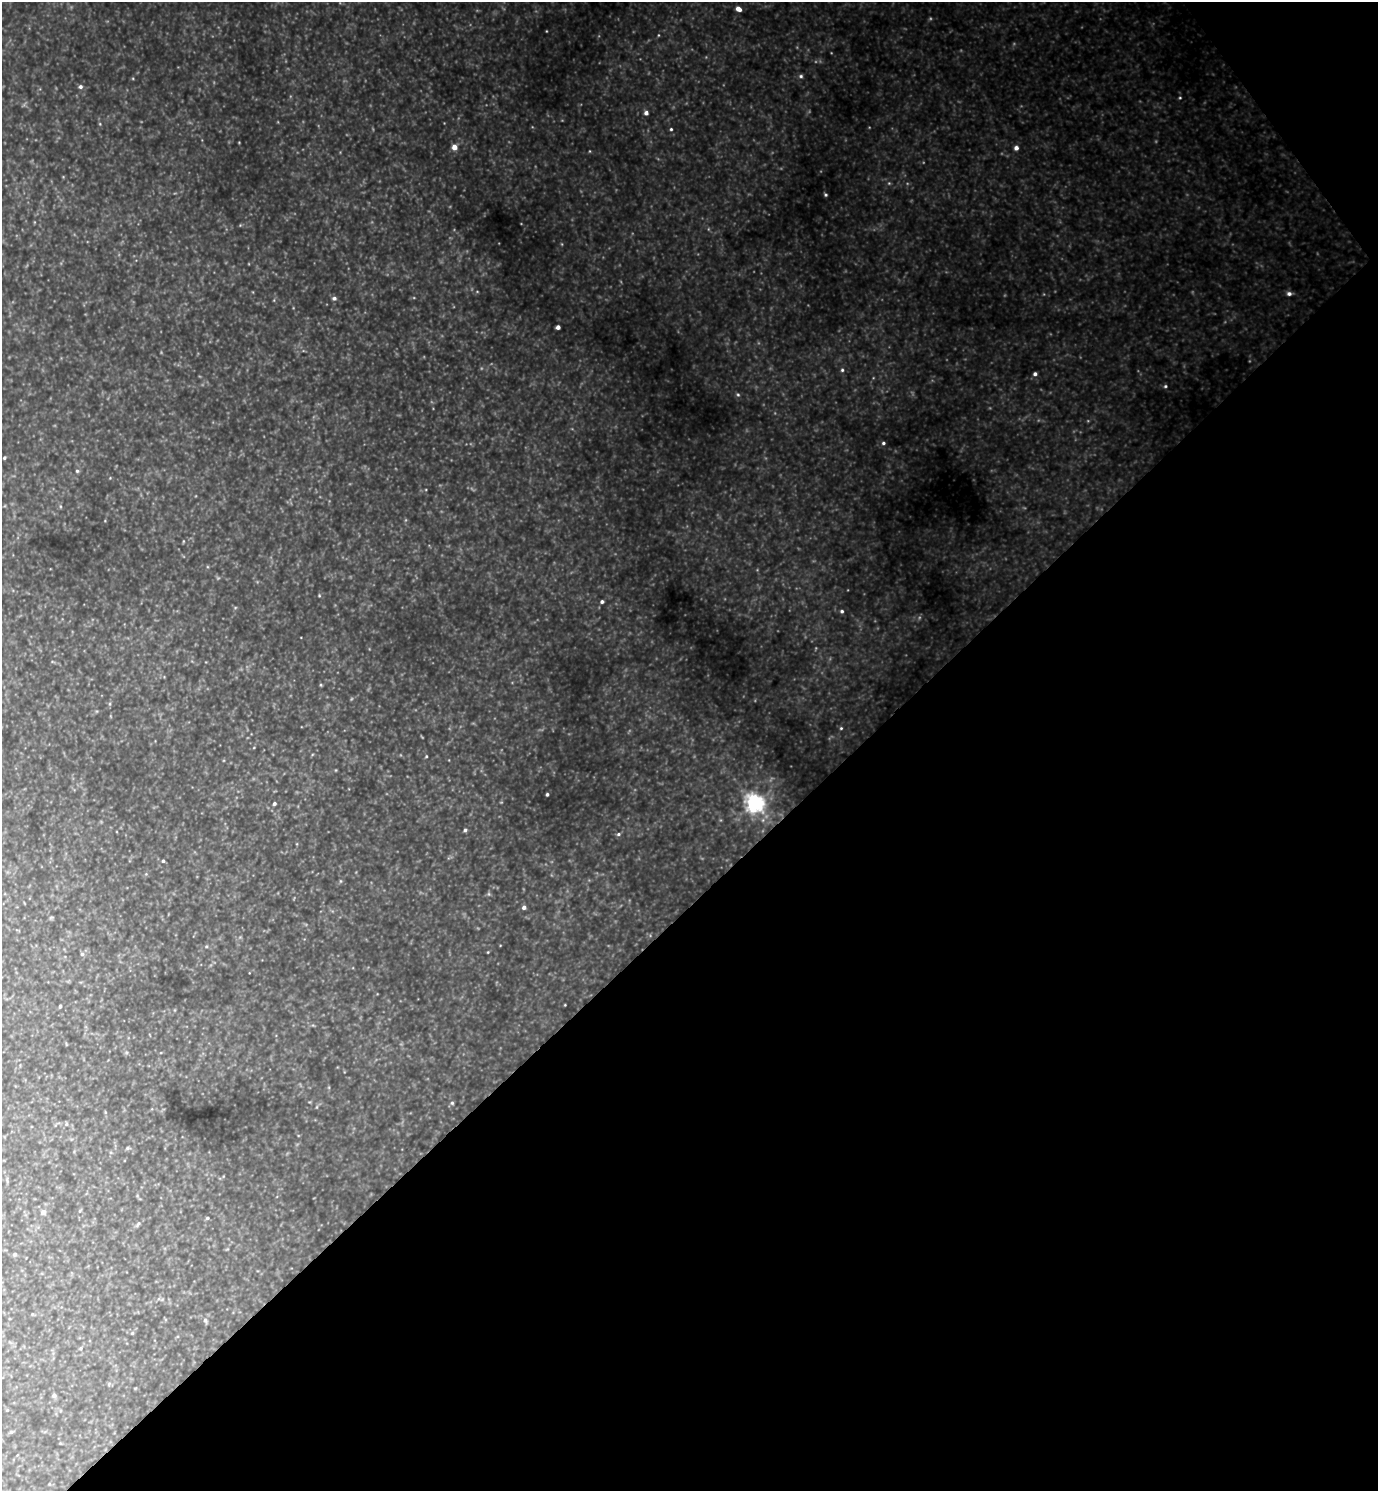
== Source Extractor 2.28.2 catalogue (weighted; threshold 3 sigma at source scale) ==
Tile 12 of 4 x 4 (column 4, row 3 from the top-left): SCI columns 4286-5661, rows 1495-2983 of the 5961 x 5964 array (HDU 1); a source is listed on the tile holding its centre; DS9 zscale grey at full resolution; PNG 1380 x 1493 px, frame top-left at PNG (2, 2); no overlay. Shown black and unused: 41% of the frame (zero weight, under 3 of 4 exposures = <1% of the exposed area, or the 3 px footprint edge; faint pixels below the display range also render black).
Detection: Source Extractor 2.28.2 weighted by HDU 2 'WHT'; one run over the whole footprint, this tile lists its part. Background 0.966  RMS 0.096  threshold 0.433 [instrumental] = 3 sigma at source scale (4.5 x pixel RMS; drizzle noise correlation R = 1.50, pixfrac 1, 0.05/0.05 arcsec/px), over >= 5 px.
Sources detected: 87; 8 too faint to see at this stretch — not listed; the other 79 listed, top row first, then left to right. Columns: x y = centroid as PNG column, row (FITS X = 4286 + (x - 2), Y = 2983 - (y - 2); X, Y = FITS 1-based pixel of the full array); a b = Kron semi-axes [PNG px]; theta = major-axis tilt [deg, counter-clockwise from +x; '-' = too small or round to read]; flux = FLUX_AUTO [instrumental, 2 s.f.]
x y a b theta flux
738 9 6 4 -27 80
546 31 3 2 - 6.1
658 35 5 3 - 9
801 76 6 5 - 21
80 87 6 5 - 26
1180 98 5 4 - 12
646 113 5 5 - 39
100 124 5 3 - 11
671 129 4 3 - 14
239 142 3 2 - 6.1
454 147 5 4 - 100
1016 148 5 4 - 44
590 151 5 3 - 7.5
825 195 4 3 - 14
240 225 4 4 - 9.1
477 291 5 3 - 7.6
1289 294 7 5 1 36
334 298 5 5 - 28
558 327 4 4 - 50
842 370 5 5 - 17
1035 374 5 4 - 28
1165 386 5 5 - 16
738 394 6 5 - 17
883 443 5 5 - 21
4 458 3 3 - 15
77 471 5 5 - 18
110 478 4 4 - 8.1
60 506 6 3 -72 12
105 521 3 3 - 6.4
183 541 5 3 - 8.7
319 595 4 4 - 10
602 602 4 4 - 27
235 608 6 4 1 12
842 611 4 4 - 19
321 685 5 4 - 9.8
110 704 6 4 89 14
841 728 4 4 - 13
254 747 4 3 - 7.6
426 756 4 3 - 11
336 770 5 3 - 7.2
547 794 3 3 - 19
274 803 4 3 - 21
755 803 10 7 -53 4900
465 830 4 4 - 20
618 834 6 5 - 19
163 861 5 4 - 19
146 874 5 5 - 12
340 881 6 4 -90 12
489 894 6 5 - 16
524 907 4 4 - 35
51 918 7 4 29 13
206 946 5 4 - 14
488 952 4 3 - 7.9
82 954 5 5 - 22
565 1005 3 2 - 6.9
60 1006 4 3 - 20
175 1010 6 4 89 10
161 1052 5 3 - 8.7
329 1087 5 3 - 9.7
309 1102 4 4 - 8.4
452 1103 6 5 - 18
317 1107 6 4 88 11
66 1124 6 5 - 18
127 1148 6 5 - 15
7 1180 11 2 90 15
80 1210 5 3 - 9.7
43 1212 5 5 - 48
207 1218 4 4 - 16
138 1224 11 5 50 25
15 1254 5 4 - 22
159 1299 7 4 -17 20
32 1314 4 3 - 8.1
205 1320 7 6 - 29
132 1333 5 5 - 13
81 1348 6 5 - 17
109 1384 6 6 - 16
54 1395 5 5 - 26
7 1410 4 4 - 8.8
11 1432 6 4 15 16
Unlisted compact peaks at least as high as the median listed source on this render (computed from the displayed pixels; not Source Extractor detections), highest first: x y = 133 78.